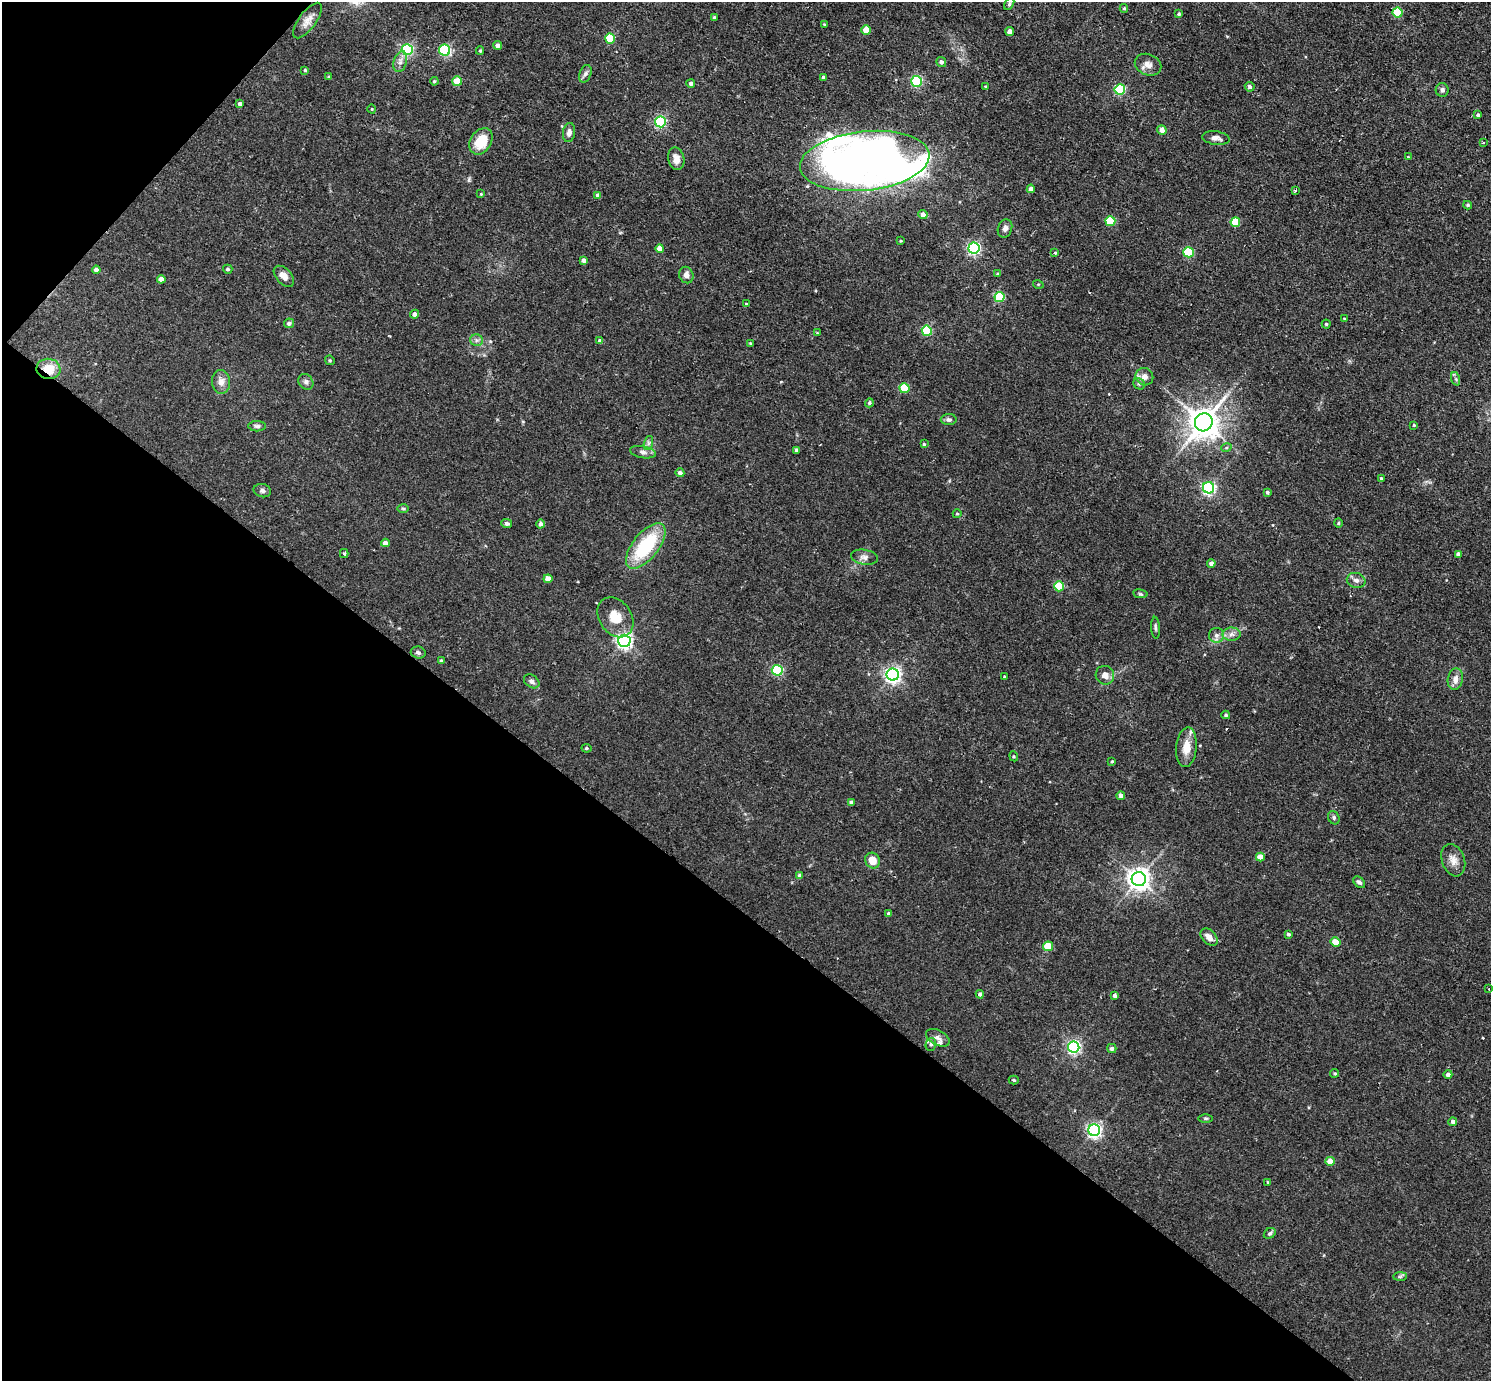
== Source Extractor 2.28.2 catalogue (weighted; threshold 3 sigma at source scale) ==
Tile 9 of 4 x 4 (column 1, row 3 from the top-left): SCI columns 1-1489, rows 1673-3051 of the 5956 x 5960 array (HDU 1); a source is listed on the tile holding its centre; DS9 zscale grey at full resolution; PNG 1493 x 1383 px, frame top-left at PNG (2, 2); each listed source drawn as its Kron ellipse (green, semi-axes under 4 px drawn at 4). Shown black and unused: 37% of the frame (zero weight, under 2 of 3 exposures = <1% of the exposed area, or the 3 px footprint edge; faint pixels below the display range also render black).
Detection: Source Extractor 2.28.2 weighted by HDU 2 'WHT'; one run over the whole footprint, this tile lists its part. Background 0.0314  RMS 0.0043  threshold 0.0196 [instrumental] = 3 sigma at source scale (4.5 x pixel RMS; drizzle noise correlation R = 1.50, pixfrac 1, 0.05/0.05 arcsec/px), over >= 5 px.
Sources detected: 170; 3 inside a brighter object's white glare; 2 cosmic-ray / hot-pixel residue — neither listed nor drawn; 4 inside a brighter listed object's ellipse — not listed separately; the other 161 listed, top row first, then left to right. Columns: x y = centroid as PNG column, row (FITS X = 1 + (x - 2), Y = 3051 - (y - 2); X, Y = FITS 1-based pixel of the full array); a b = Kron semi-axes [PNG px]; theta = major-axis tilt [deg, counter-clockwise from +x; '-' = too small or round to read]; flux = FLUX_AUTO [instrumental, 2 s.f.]
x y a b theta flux
1009 4 7 4 60 0.66
1124 8 4 3 - 0.53
1398 13 5 5 - 21
1179 14 4 3 - 0.59
714 17 4 3 - 0.64
307 21 21 8 53 3.5
824 24 3 3 - 0.42
866 30 4 4 - 6.5
1010 32 4 4 - 3.1
610 39 5 5 - 15
498 45 4 4 - 1.6
407 50 5 5 - 50
445 50 5 5 - 36
480 51 4 4 - 0.44
400 62 11 6 73 2
941 62 5 5 - 1.4
1148 65 14 10 -22 3
305 70 3 3 - 0.5
585 74 9 5 70 1.4
329 77 3 3 - 0.54
824 77 4 4 - 1.4
434 81 4 4 - 0.51
457 81 5 4 - 9.1
917 81 5 5 - 45
691 83 4 4 - 1.2
985 86 3 2 - 0.46
1250 87 5 4 - 1
1120 89 5 5 - 37
1442 90 7 6 - 1.3
240 104 4 4 - 1.3
372 109 4 3 - 0.33
1478 115 4 3 - 0.81
660 122 5 5 - 51
1162 130 5 4 - 2.9
569 132 9 6 82 1.9
1216 138 14 6 -7 2
481 141 14 10 56 11
1483 143 3 2 - 0.56
1408 157 3 3 - 0.32
676 159 11 8 -78 3.2
865 161 65 29 6 200
1031 189 4 4 - 2.2
1295 191 3 2 - 0.39
481 194 3 3 - 0.35
598 195 4 4 - 2.2
1468 205 4 3 - 0.66
923 214 4 4 - 2.5
1110 221 5 5 - 19
1235 222 5 5 - 15
1005 228 9 7 72 1.6
901 241 3 2 - 0.32
974 248 5 5 - 84
660 249 4 4 - 5.2
1189 252 5 5 - 24
1055 253 4 3 - 0.49
584 260 4 4 - 1.6
228 269 5 4 - 0.83
96 270 4 4 - 2.6
998 274 4 3 - 0.5
686 275 8 7 - 2.2
284 276 12 7 -48 2.8
161 279 4 4 - 2.7
1038 284 5 3 - 0.4
999 297 5 5 - 26
746 304 3 3 - 0.86
414 314 4 4 - 1.7
1344 319 3 3 - 0.38
289 323 5 5 - 1.3
1326 324 4 4 - 0.57
927 331 5 5 - 28
817 333 4 4 - 0.35
477 340 6 6 - 1.1
600 341 4 4 - 1.4
750 343 4 3 - 0.34
330 360 5 4 - 0.51
48 369 12 10 -8 7.4
1144 377 9 8 - 2.5
1456 379 7 4 -71 0.8
221 382 12 9 -87 2.9
306 382 8 6 -53 1.4
1139 384 6 5 - 0.74
904 388 5 5 - 19
869 403 4 4 - 0.72
949 420 8 5 0 1.2
1204 422 9 8 - 680
1414 425 3 3 - 0.47
257 426 8 5 0 1.1
648 443 7 4 71 0.83
924 444 4 4 - 0.53
1226 448 5 3 - 0.44
796 450 4 3 - 0.92
643 452 13 6 -11 1.7
680 473 4 4 - 1.6
1381 478 3 3 - 0.7
1209 488 5 5 - 87
262 491 9 6 -13 1.2
1267 492 4 3 - 0.8
403 508 6 4 -2 0.58
957 514 4 4 - 0.48
507 523 5 4 - 1.3
1338 523 4 4 - 0.51
541 524 4 4 - 1.5
385 543 4 4 - 2.4
646 546 27 13 51 28
344 553 4 4 - 0.55
1458 554 4 4 - 1.6
864 557 13 7 -9 2.1
1211 563 4 4 - 1.7
548 579 4 4 - 4.4
1356 580 9 7 -14 2.1
1059 586 5 5 - 18
1140 594 7 3 -9 0.58
615 617 21 16 -55 8.3
1155 628 11 3 -86 0.82
1231 634 9 6 1 1.9
1217 635 7 7 - 1.9
624 641 6 6 - 140
418 652 7 6 - 1.1
441 661 4 3 - 0.7
777 670 5 5 - 41
893 675 6 6 - 140
1105 675 9 9 - 2.8
1004 677 3 3 - 0.41
1455 679 11 7 79 2.9
532 681 8 6 -36 1.4
1226 715 4 3 - 0.56
1186 747 20 10 85 5.8
586 748 5 4 - 0.7
1014 756 5 4 - 0.5
1112 761 3 3 - 0.41
1121 796 4 4 - 2.1
851 802 4 4 - 1.4
1334 818 7 5 -61 0.96
1260 857 4 4 - 4.6
1453 860 17 11 -70 3.8
872 861 8 7 - 5.8
800 876 4 4 - 2.3
1139 879 7 7 - 320
1359 882 7 4 -42 1.1
889 913 4 3 - 1
1289 934 4 4 - 0.88
1209 937 10 6 -46 2.8
1336 942 5 4 - 9.4
1048 946 5 4 - 12
1489 989 2 2 - 0.48
980 994 4 4 - 1.1
1115 996 4 4 - 1.6
938 1038 13 7 -27 2.1
931 1044 6 5 - 0.84
1074 1047 6 5 - 89
1112 1049 4 4 - 1.3
1335 1073 4 4 - 0.63
1448 1074 4 4 - 1.5
1014 1080 5 4 - 0.62
1205 1118 7 3 0 0.58
1453 1122 4 4 - 1.5
1094 1130 6 6 - 110
1330 1161 4 4 - 6.5
1268 1182 4 3 - 0.51
1270 1233 6 5 - 0.73
1400 1276 7 4 1 0.74
Overlapping masked pixels (flux is a lower limit): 1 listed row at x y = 48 369